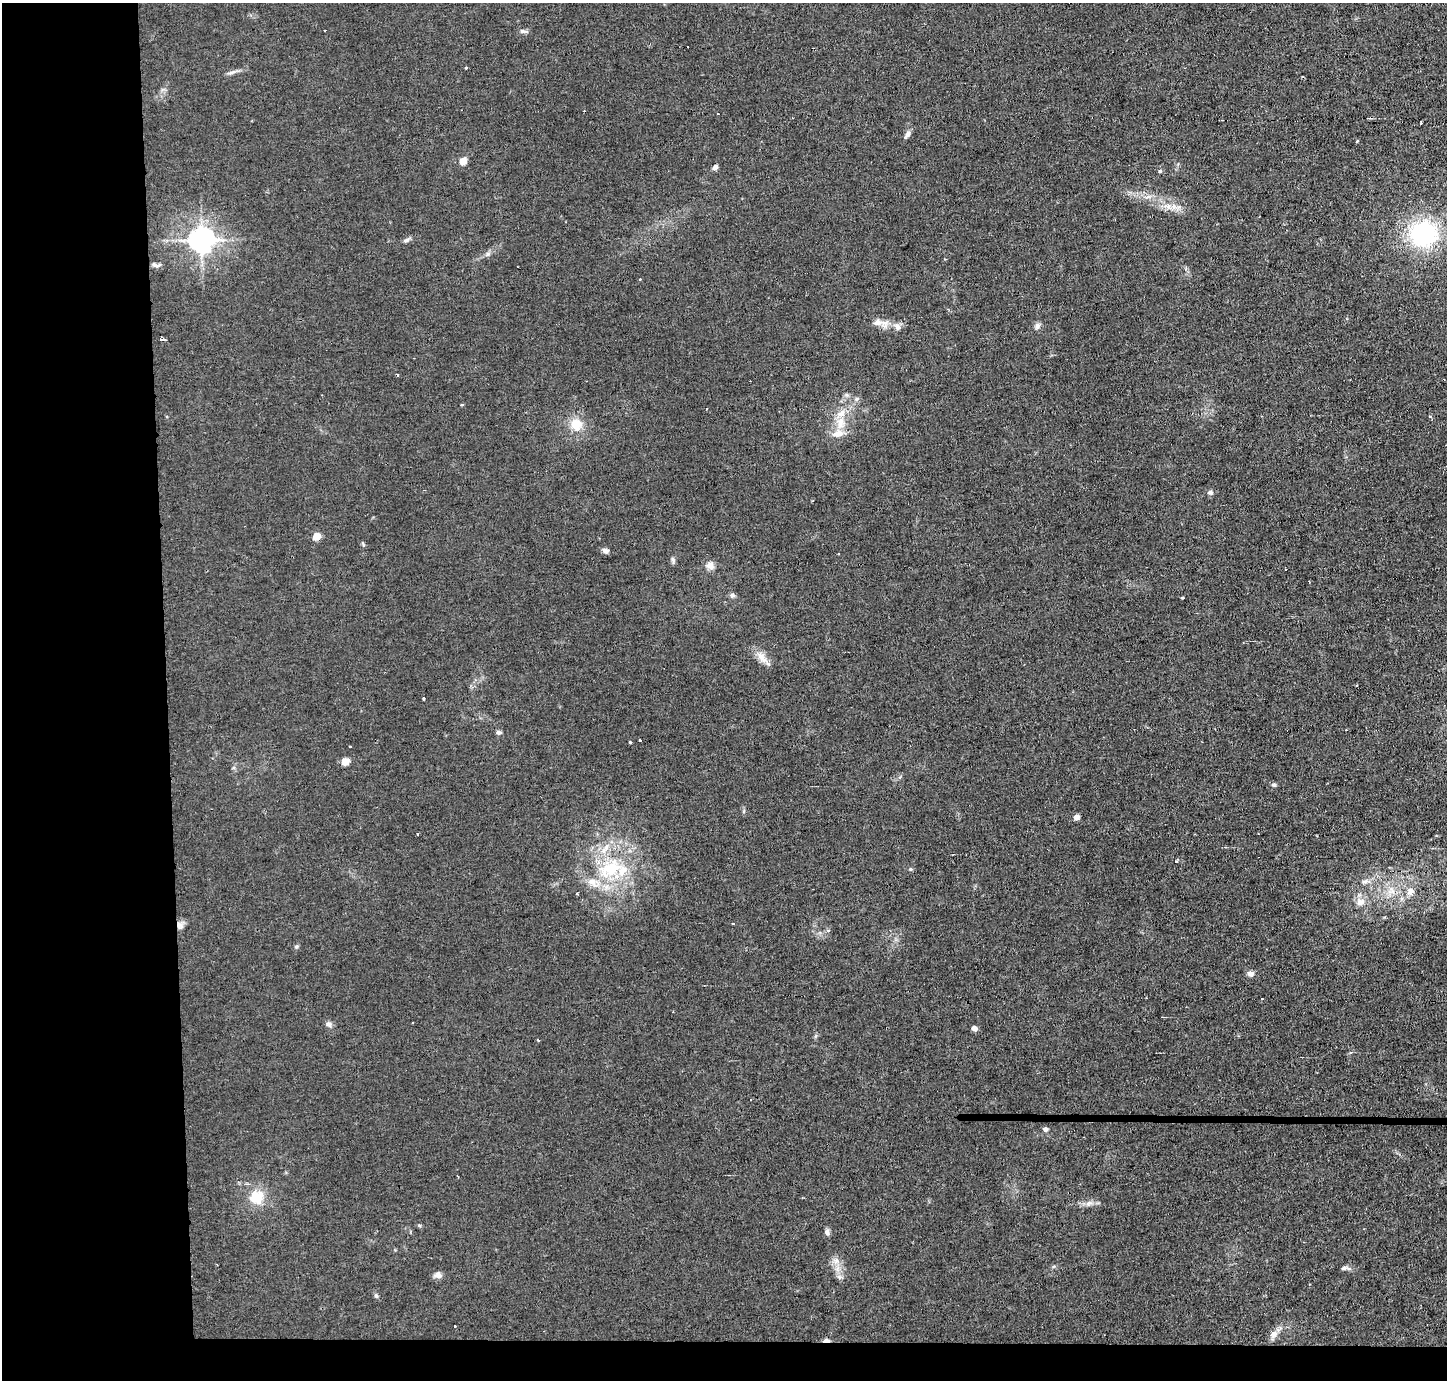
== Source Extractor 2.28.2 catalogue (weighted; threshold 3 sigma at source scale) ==
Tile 7 of 3 x 3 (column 1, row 3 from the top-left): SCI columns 1-1445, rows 84-1461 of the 4334 x 4301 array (HDU 1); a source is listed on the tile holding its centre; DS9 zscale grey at full resolution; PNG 1449 x 1382 px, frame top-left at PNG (2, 3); no overlay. Shown black and unused: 14% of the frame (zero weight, under 2 of 3 exposures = <1% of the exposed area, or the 3 px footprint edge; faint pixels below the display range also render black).
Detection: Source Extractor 2.28.2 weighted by HDU 2 'WHT'; one run over the whole footprint, this tile lists its part. Background 0.0437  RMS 0.0066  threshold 0.0296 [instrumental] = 3 sigma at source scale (4.5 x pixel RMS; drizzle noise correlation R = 1.50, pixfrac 1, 0.05/0.05 arcsec/px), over >= 5 px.
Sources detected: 84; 6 cosmic-ray / hot-pixel residue — not listed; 4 inside a brighter listed object's ellipse — not listed separately; the other 74 listed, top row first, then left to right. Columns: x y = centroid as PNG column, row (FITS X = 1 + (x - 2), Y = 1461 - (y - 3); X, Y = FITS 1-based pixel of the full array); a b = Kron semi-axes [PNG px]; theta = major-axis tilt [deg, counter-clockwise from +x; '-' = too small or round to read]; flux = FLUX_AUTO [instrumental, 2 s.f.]
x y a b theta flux
325 30 3 3 - 1.1
523 31 12 5 -10 1.9
466 68 3 3 - 5
231 72 11 4 19 2.2
718 114 2 2 - 0.86
907 134 10 6 50 2.4
1357 141 3 3 - 0.8
463 161 5 5 - 15
715 167 7 5 43 2
1160 171 5 5 - 1.2
1148 197 9 3 5 2
1167 206 12 8 -18 5.6
1423 234 31 27 -1 77
201 240 8 8 - 610
406 240 11 5 29 1.8
487 254 7 5 59 1.6
945 259 3 3 - 0.62
156 265 13 5 -2 1.9
877 322 12 9 12 4.7
1037 326 9 7 71 2.3
897 327 12 8 -51 3.6
162 339 3 3 - 4.9
398 375 4 2 - 0.53
857 399 7 5 22 1.5
462 405 3 3 - 1.8
1430 417 4 3 - 0.94
840 423 16 9 78 8.3
576 424 15 15 - 11
1210 492 7 6 - 1.8
316 536 7 6 - 7.5
605 551 8 6 -16 2.5
673 560 10 4 -78 1.4
710 565 10 8 -29 4.3
732 595 7 6 - 1.6
1182 598 4 2 - 0.62
762 657 20 9 -54 6.2
1357 685 3 2 - 0.61
423 698 3 3 - 1.4
498 732 6 5 - 1.6
640 741 3 3 - 1.9
630 742 3 3 - 2.1
345 761 5 5 - 14
1274 785 7 4 -6 1.1
744 811 6 4 71 0.87
1076 817 4 4 - 6.3
418 833 3 3 - 1.8
606 847 11 6 66 4.1
1176 862 3 3 - 2.6
611 868 35 19 29 40
910 869 6 4 19 0.96
1365 881 11 6 23 2.7
1410 891 11 9 12 4.6
577 893 3 3 - 0.67
1360 902 13 10 14 5.6
733 923 3 2 - 1.1
180 925 11 8 -44 3.2
296 946 7 5 33 1.1
1251 974 7 6 - 3
329 1024 8 7 - 2.3
974 1028 5 4 - 4.1
538 1040 4 3 - 0.66
1045 1129 5 5 - 2.5
256 1197 19 18 - 17
1089 1203 10 6 27 2.7
419 1225 6 3 -19 0.79
827 1232 9 6 -71 1.9
836 1260 9 6 -7 2.9
1344 1268 10 5 12 1.9
438 1275 10 8 -43 3.1
839 1277 8 6 0 2
376 1296 6 5 - 1.2
454 1326 2 2 - 0.69
1274 1334 12 10 49 4.2
826 1341 7 3 2 6.8
Overlapping masked pixels (flux is a lower limit): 2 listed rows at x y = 180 925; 826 1341